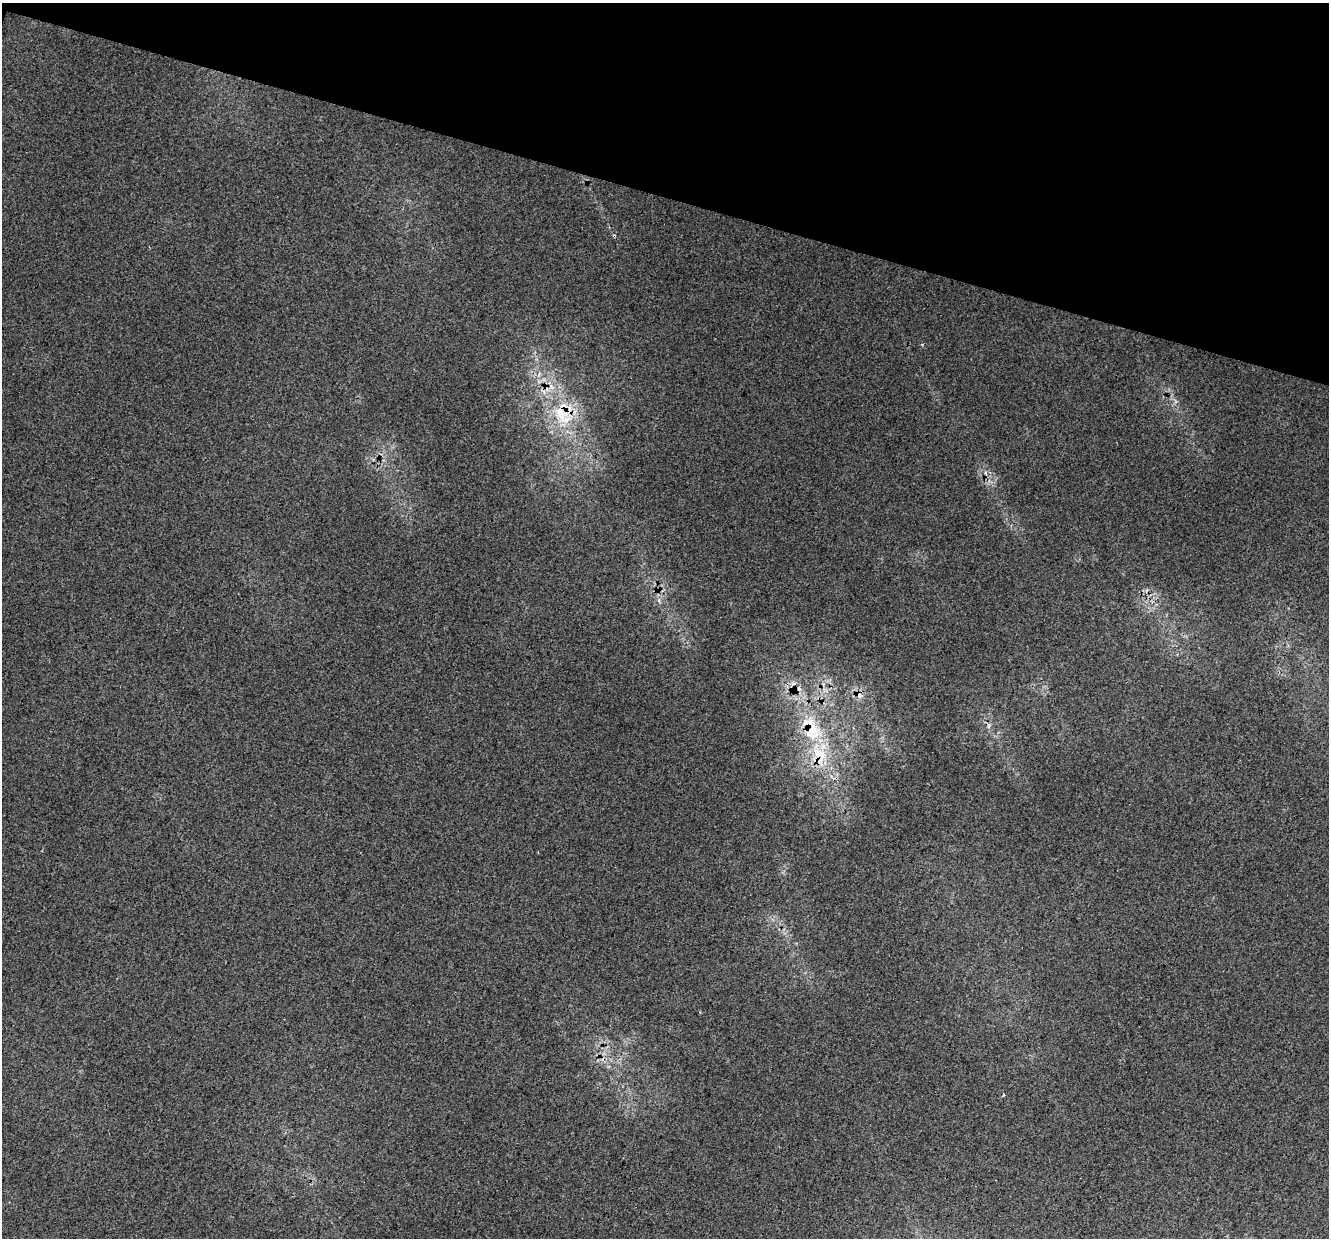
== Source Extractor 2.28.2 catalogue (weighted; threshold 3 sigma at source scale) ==
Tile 2 of 4 x 4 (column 2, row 1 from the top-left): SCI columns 1356-2682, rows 4044-5279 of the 5354 x 5551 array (HDU 1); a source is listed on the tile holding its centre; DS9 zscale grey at full resolution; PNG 1331 x 1240 px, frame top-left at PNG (2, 3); no overlay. Shown black and unused: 16% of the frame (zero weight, under 3 of 4 exposures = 5% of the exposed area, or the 3 px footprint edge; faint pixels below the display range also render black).
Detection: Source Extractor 2.28.2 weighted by HDU 2 'WHT'; one run over the whole footprint, this tile lists its part. Background 0.00884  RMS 0.0037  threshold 0.0168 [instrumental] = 3 sigma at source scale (4.5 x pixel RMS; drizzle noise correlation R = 1.50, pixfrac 1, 0.0396/0.0396 arcsec/px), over >= 5 px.
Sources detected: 10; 2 cosmic-ray / hot-pixel residue — not listed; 2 inside a brighter listed object's ellipse — not listed separately; the other 6 listed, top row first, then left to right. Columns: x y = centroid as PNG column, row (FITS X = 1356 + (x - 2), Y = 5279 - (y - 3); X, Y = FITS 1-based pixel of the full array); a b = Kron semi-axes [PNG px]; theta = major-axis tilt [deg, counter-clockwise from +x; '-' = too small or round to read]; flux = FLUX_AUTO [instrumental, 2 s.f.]
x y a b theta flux
562 415 37 24 -46 24
986 473 6 4 -71 0.7
659 601 8 4 -89 0.92
859 695 10 8 -85 2.7
812 731 37 24 -85 24
1004 1095 3 3 - 0.48
Overlapping masked pixels (flux is a lower limit): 3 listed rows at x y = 562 415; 859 695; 812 731